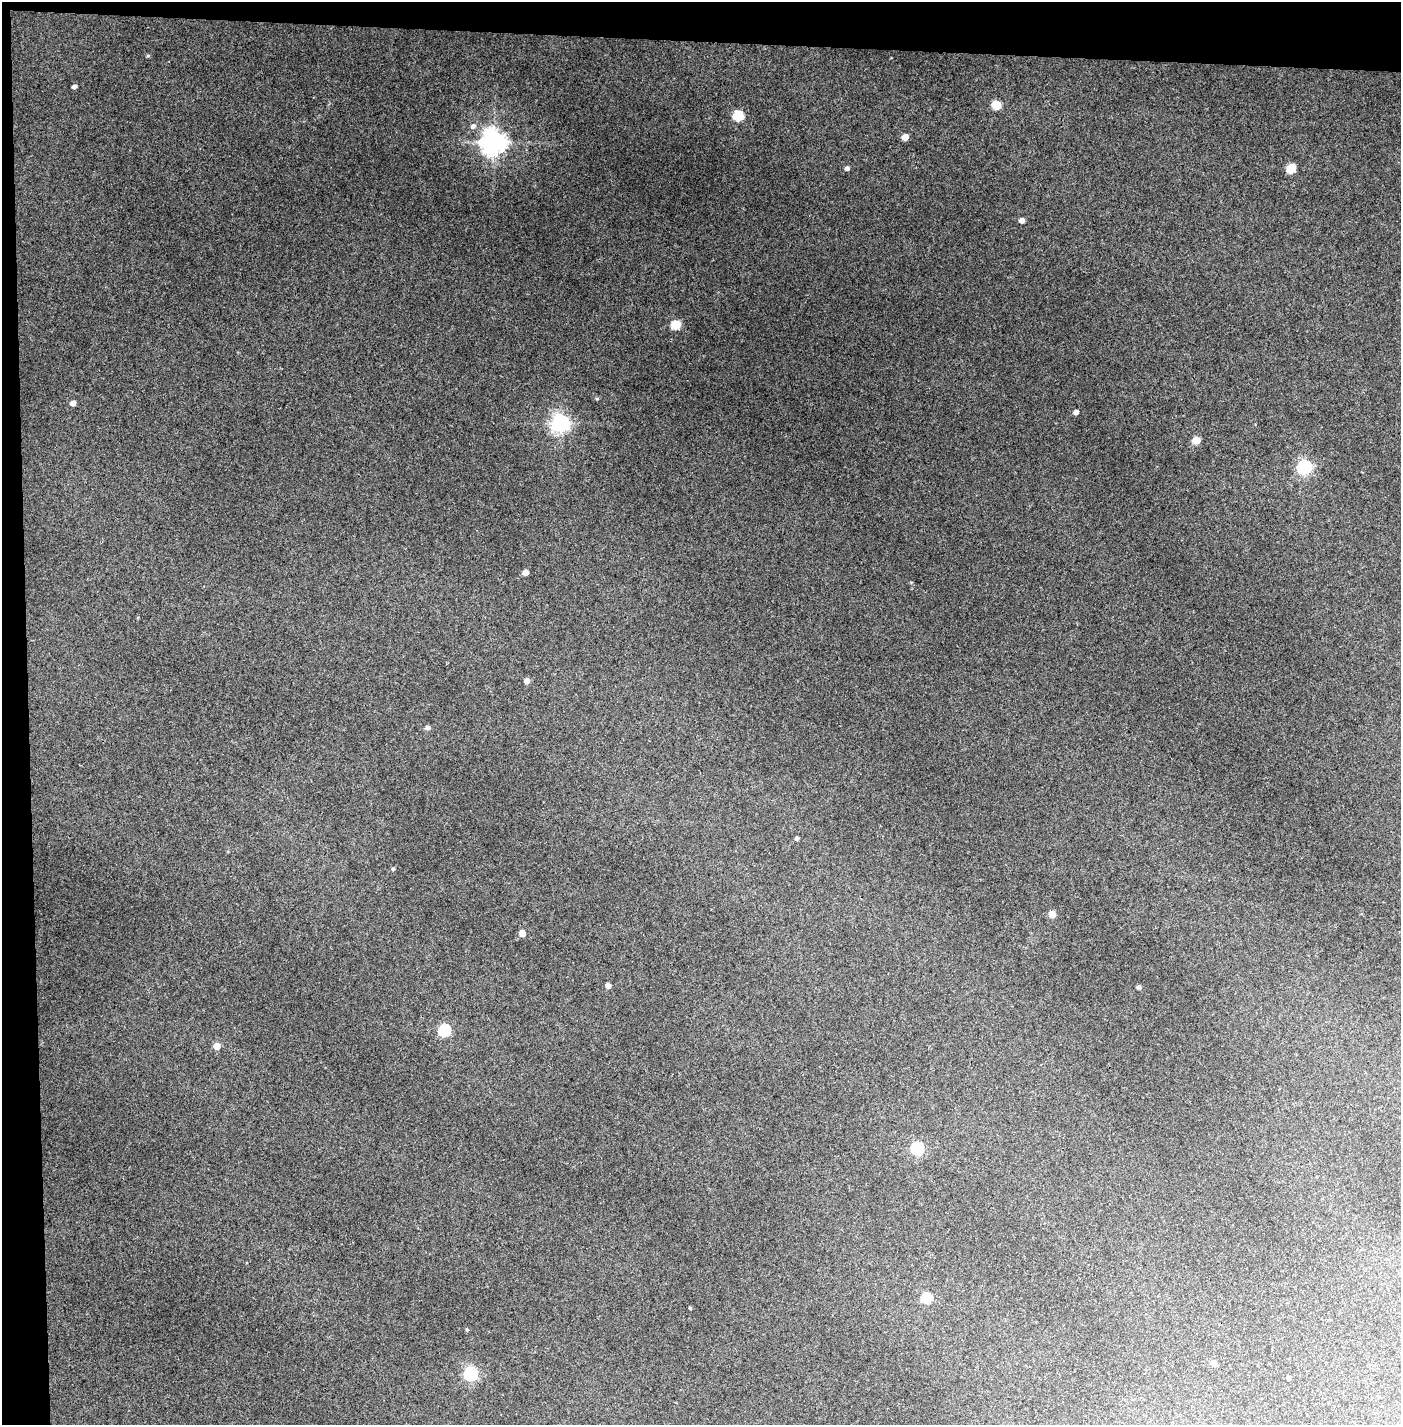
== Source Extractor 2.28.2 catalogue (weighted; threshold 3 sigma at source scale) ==
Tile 1 of 3 x 3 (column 1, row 1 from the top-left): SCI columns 51-1449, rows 2848-4270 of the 4295 x 4271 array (HDU 1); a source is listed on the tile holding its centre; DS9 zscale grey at full resolution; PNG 1403 x 1427 px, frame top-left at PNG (2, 2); no overlay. Shown black and unused: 5% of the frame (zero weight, under 3 of 4 exposures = <1% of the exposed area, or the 3 px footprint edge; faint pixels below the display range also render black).
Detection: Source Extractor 2.28.2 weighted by HDU 2 'WHT'; one run over the whole footprint, this tile lists its part. Background 0.205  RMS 0.009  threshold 0.0406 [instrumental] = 3 sigma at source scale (4.5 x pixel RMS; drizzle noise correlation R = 1.50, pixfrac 1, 0.05/0.05 arcsec/px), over >= 5 px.
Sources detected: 35; all 35 listed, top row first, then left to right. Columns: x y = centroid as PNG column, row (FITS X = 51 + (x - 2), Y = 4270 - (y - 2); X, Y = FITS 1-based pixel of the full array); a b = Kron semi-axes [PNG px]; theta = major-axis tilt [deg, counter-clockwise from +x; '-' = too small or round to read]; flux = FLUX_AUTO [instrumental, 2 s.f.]
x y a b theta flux
148 56 5 3 - 1
74 87 5 4 - 2.6
996 105 6 5 - 30
738 115 6 5 - 42
473 126 7 7 - 3.2
905 137 5 4 - 8.8
493 142 8 8 - 790
847 168 5 4 - 2.4
1291 168 7 6 - 29
1022 220 5 4 - 4.9
676 325 6 5 - 33
597 399 4 4 - 1.1
73 403 5 4 - 4.6
1076 412 4 4 - 3.6
560 423 7 7 - 360
1196 440 5 5 - 16
1304 467 7 6 - 180
525 572 5 4 - 5.2
527 681 5 5 - 4.5
427 728 5 5 - 2.4
797 838 4 4 - 1.9
393 869 4 4 - 1.2
1052 914 5 5 - 10
522 933 5 5 - 9.7
608 986 5 4 - 4.1
1139 987 4 4 - 2.5
444 1030 6 6 - 65
217 1046 6 5 - 8.2
917 1148 6 6 - 120
926 1298 6 5 - 42
690 1308 4 3 - 0.76
467 1329 4 4 - 0.94
1214 1363 5 4 - 6.5
471 1374 6 6 - 150
1288 1378 4 3 - 1.4